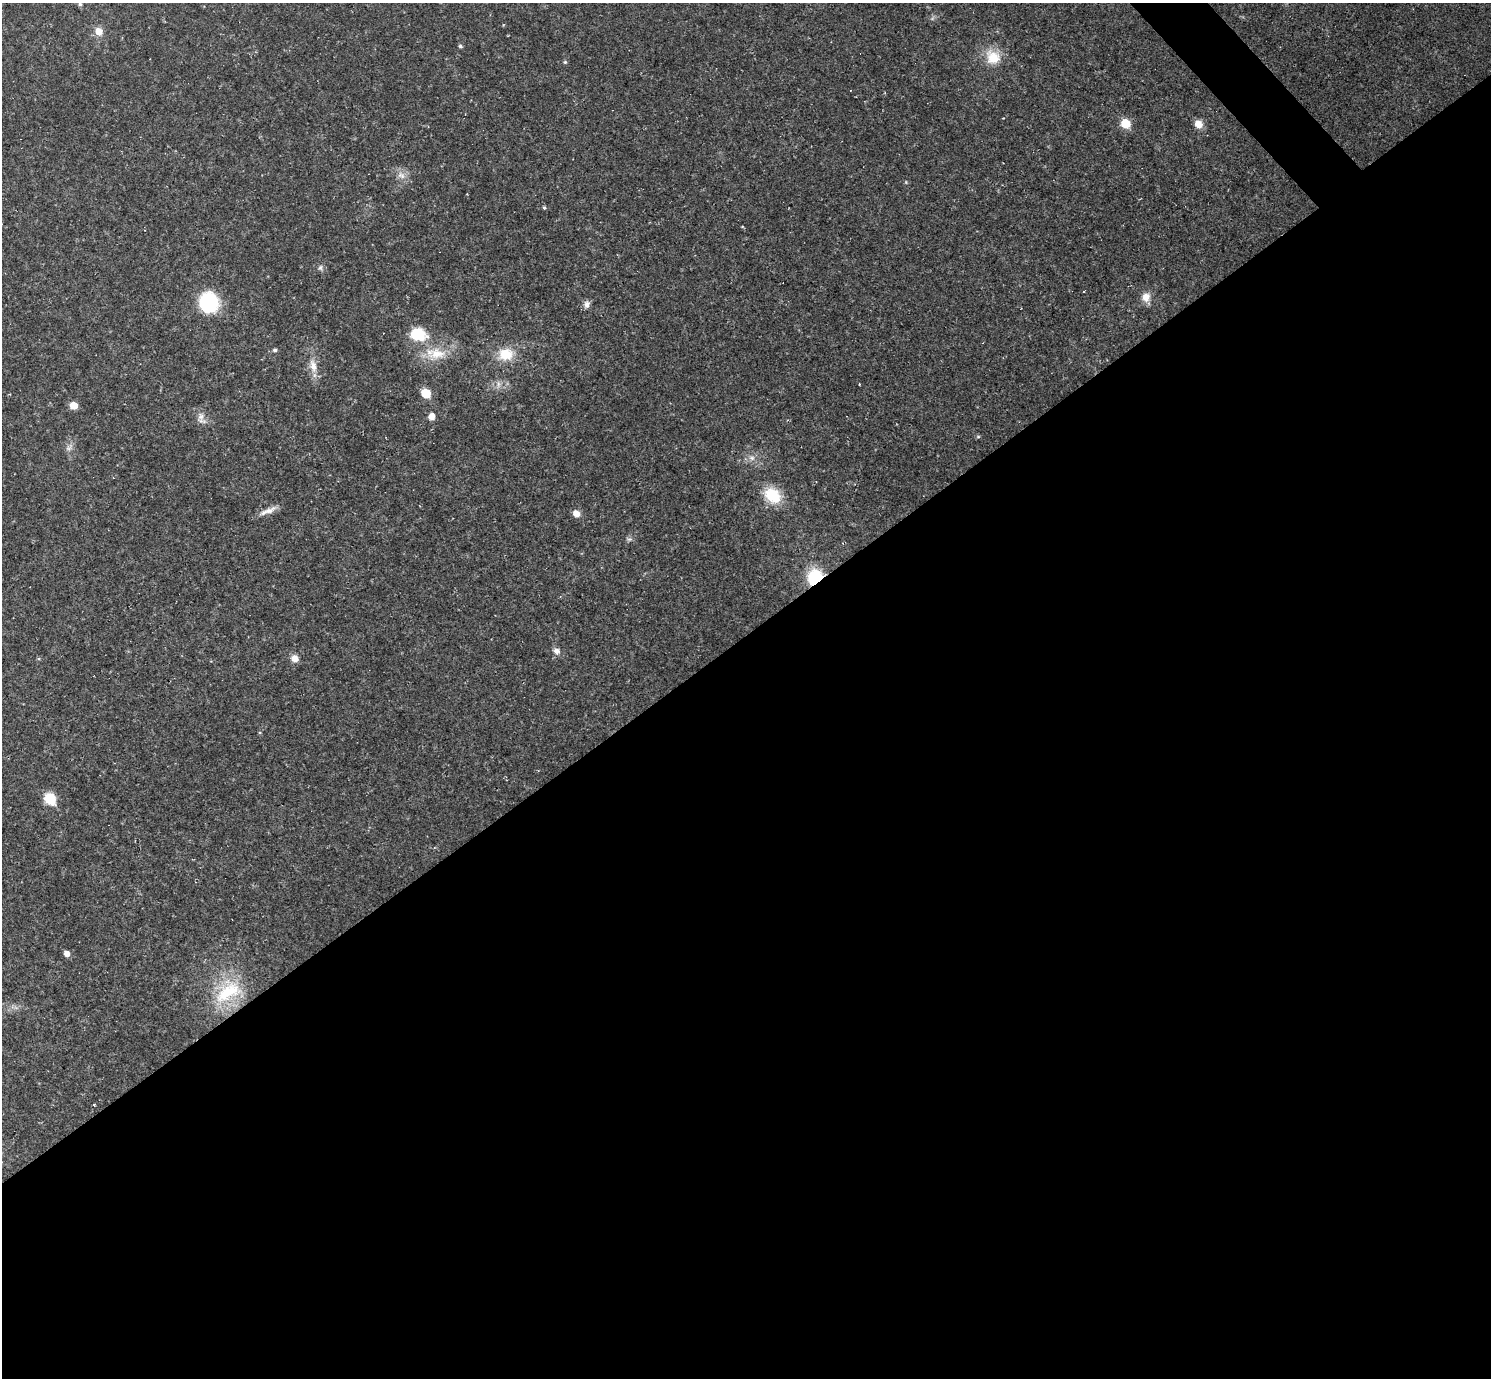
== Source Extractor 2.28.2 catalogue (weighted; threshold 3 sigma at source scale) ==
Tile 15 of 4 x 4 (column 3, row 4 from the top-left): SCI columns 2979-4467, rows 295-1670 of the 5956 x 5953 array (HDU 1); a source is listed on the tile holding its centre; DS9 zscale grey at full resolution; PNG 1493 x 1380 px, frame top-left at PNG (2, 3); no overlay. Shown black and unused: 55% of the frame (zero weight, under 2 of 3 exposures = <1% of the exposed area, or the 3 px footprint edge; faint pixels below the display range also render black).
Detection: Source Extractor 2.28.2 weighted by HDU 2 'WHT'; one run over the whole footprint, this tile lists its part. Background 0.0519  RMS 0.0075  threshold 0.0336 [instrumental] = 3 sigma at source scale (4.5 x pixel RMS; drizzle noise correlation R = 1.50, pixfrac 1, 0.05/0.05 arcsec/px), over >= 5 px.
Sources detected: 41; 5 cosmic-ray / hot-pixel residue — not listed; the other 36 listed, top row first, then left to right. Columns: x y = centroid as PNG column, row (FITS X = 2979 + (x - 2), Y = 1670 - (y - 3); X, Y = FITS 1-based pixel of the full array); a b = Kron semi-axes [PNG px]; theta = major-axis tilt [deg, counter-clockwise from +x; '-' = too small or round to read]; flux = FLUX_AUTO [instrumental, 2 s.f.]
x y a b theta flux
80 4 5 5 - 1.4
99 31 9 9 - 7.1
460 46 5 4 - 1.3
993 57 21 19 -38 17
565 62 5 5 - 1
1125 123 7 7 - 17
1198 124 9 7 -59 8.2
401 175 12 8 -30 5.3
544 208 5 4 - 0.97
320 267 8 6 88 1.8
1146 297 12 10 82 6.9
209 302 15 14 - 74
587 304 9 7 72 3.2
418 334 10 8 -14 37
275 350 6 5 - 1.4
437 354 27 15 3 18
505 354 16 13 3 18
313 366 19 9 -71 8.4
498 384 10 4 82 2.4
426 393 7 6 - 18
73 405 7 6 - 8.3
201 416 12 9 78 4.8
431 416 7 7 - 4.7
978 437 6 4 0 0.94
69 448 10 6 38 2.6
752 458 9 6 -15 3.3
773 495 18 14 -39 26
269 511 22 7 25 5.9
576 513 7 6 - 6.6
629 539 9 4 8 1.5
815 577 13 11 60 39
556 651 9 8 - 3.6
295 658 8 7 - 5.9
50 799 7 6 - 37
67 954 6 6 - 3.8
228 992 45 23 32 41
Overlapping masked pixels (flux is a lower limit): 1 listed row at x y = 815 577